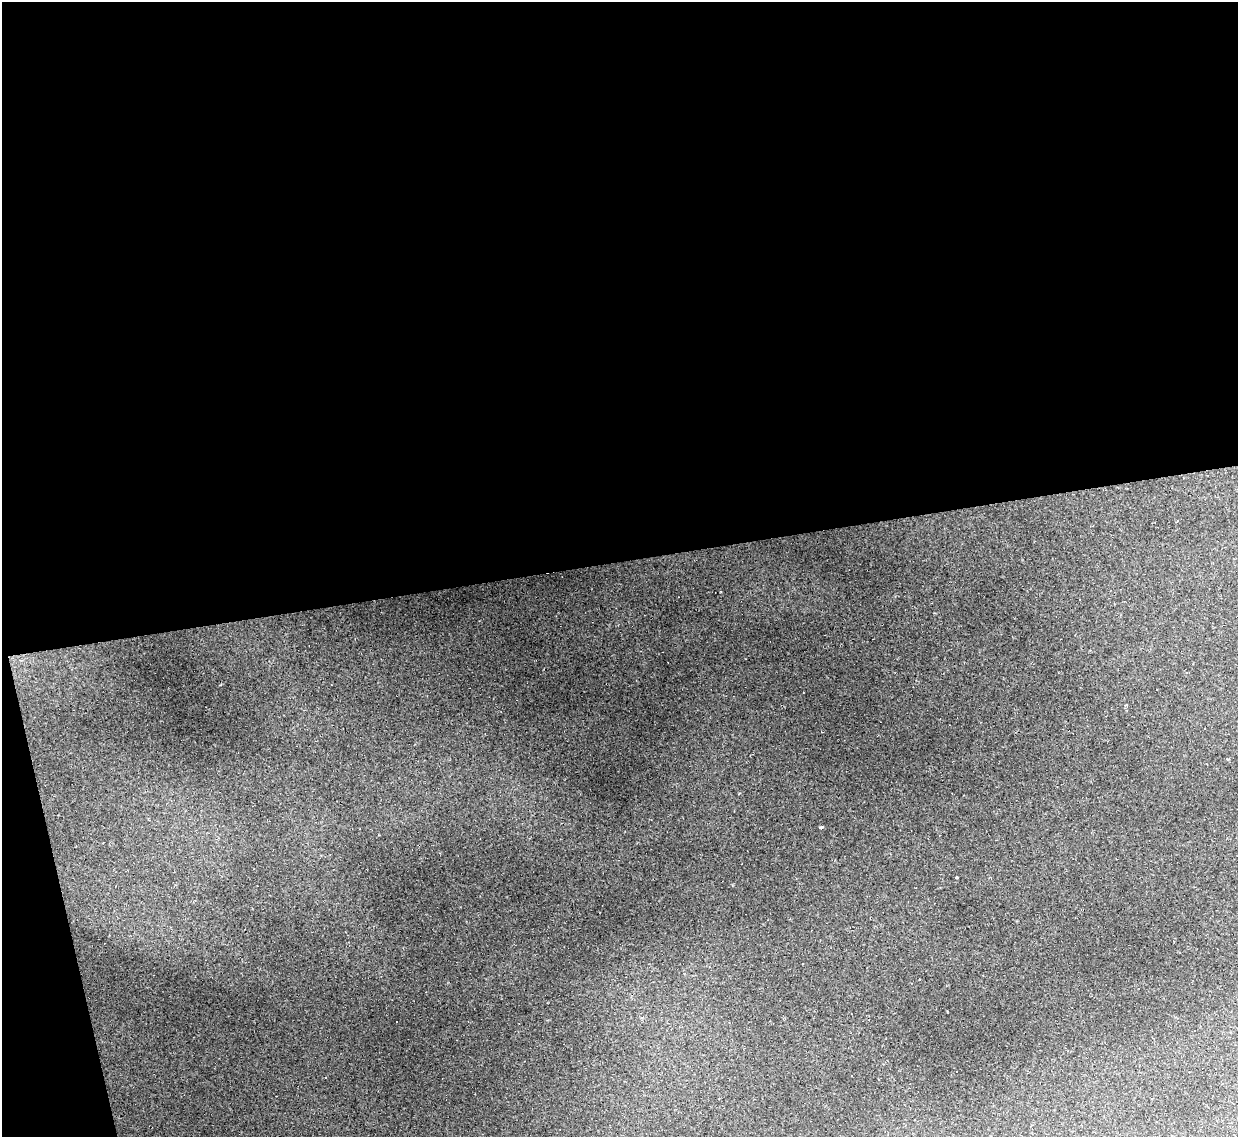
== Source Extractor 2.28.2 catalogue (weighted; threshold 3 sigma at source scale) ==
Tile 1 of 4 x 4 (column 1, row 1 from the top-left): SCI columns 1-1236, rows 3655-4789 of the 4944 x 4925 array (HDU 1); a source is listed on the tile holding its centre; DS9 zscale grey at full resolution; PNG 1240 x 1139 px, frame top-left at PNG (2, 2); no overlay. Shown black and unused: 51% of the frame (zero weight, under 2 of 3 exposures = <1% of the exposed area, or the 3 px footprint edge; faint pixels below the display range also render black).
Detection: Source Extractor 2.28.2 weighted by HDU 2 'WHT'; one run over the whole footprint, this tile lists its part. Background 0.161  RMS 0.0089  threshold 0.0399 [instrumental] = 3 sigma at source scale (4.5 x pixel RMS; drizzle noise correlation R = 1.50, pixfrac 1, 0.05/0.05 arcsec/px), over >= 5 px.
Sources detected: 3; all 3 listed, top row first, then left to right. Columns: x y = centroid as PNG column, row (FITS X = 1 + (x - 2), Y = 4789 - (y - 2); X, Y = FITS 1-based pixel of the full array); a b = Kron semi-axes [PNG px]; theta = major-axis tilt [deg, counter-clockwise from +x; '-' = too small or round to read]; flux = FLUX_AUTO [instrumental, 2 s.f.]
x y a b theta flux
1127 705 3 3 - 1.8
821 827 4 2 - 2
956 877 3 2 - 0.89